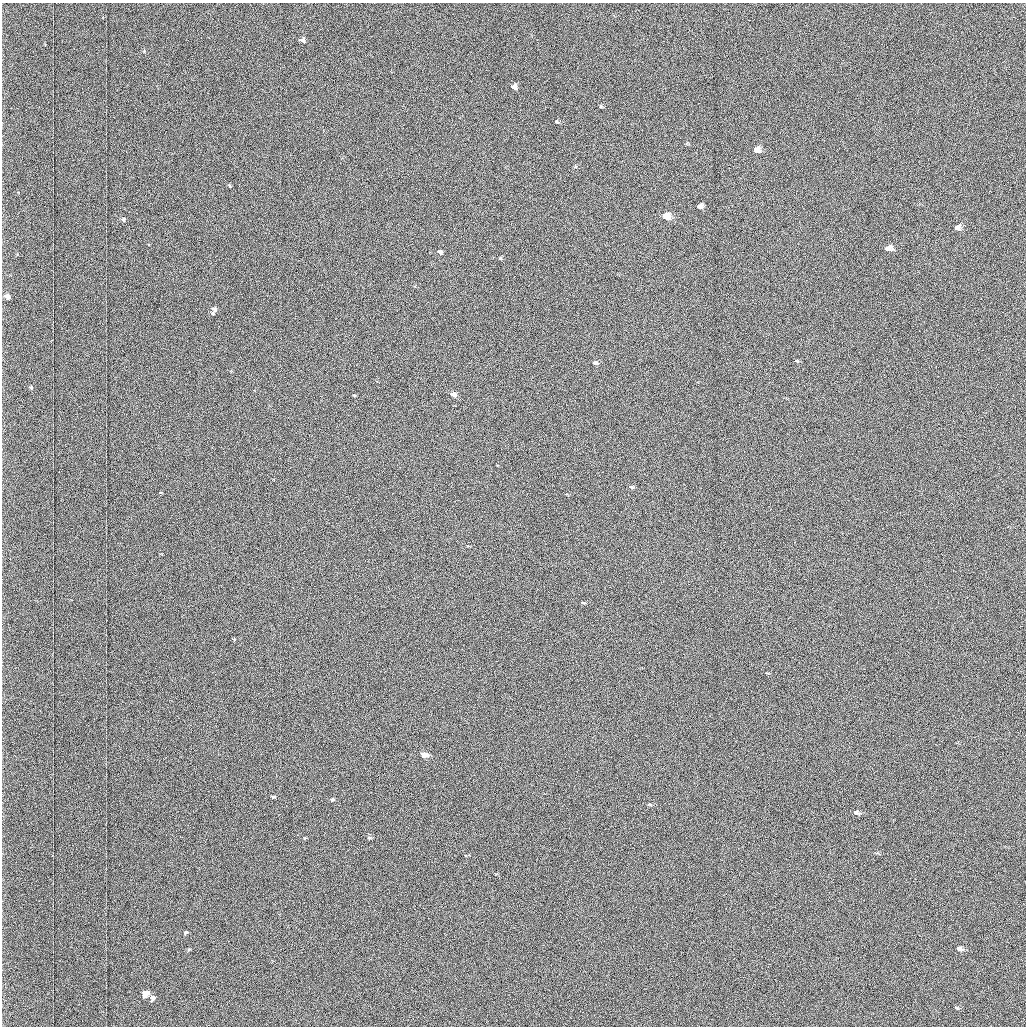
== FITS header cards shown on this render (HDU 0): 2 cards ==
NAXIS1  =                 1024 /fastest changing axis
NAXIS2  =                 1024 /next to fastest changing axis

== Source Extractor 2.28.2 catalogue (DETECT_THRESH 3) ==
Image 1024 x 1024 px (HDU 0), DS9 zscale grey, 1 PNG px = 1 image px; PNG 1028 x 1028 px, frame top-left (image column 1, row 1024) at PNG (2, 3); no overlay
Background 1030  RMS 4.9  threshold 14.8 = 3 sigma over >= 5 px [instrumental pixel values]
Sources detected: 35; all 35 listed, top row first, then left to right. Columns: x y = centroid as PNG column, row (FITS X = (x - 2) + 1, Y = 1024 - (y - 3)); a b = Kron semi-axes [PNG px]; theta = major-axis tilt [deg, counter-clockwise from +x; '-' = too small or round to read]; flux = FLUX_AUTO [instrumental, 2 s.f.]
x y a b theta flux
303 40 6 5 - 1100
514 87 6 5 - 2200
601 106 6 5 - 450
557 122 7 5 -45 460
757 150 6 5 - 3300
229 185 6 3 -59 350
700 206 5 4 - 1300
666 216 5 5 - 9800
123 220 6 5 - 680
957 227 7 5 30 1100
888 248 6 5 - 2700
440 252 4 4 - 920
500 258 4 3 - 260
8 297 6 5 - 2100
214 310 9 5 65 1500
796 361 6 3 -9 300
595 363 5 4 - 840
31 387 6 5 - 520
354 395 3 2 - 230
453 395 5 4 - 3400
631 487 6 4 -26 450
583 602 5 3 - 370
234 639 4 3 - 330
424 755 5 4 - 7700
273 796 5 4 - 550
332 799 5 4 - 700
649 804 7 4 -8 540
856 812 8 5 -15 1700
370 837 7 3 -1 500
304 838 5 3 - 300
186 932 5 4 - 590
959 948 10 6 -21 1800
189 949 6 3 19 390
146 993 6 5 - 6900
153 998 7 6 - 1300

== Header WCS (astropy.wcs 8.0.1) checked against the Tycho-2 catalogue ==
Header WCS as astropy/WCSLIB reads it (applying the file's SIP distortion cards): RA---TAN-SIP/DEC--TAN-SIP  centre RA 01:32:47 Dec +39:17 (23.19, +39.28 deg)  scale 1.67 arcsec/px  FOV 28.5' x 28.5'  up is -179 deg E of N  parity flipped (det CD > 0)
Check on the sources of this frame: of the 35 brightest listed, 10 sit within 2.5 arcsec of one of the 22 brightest Tycho-2 stars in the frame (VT <= 12.25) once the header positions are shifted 0.24 arcsec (0.24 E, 0.04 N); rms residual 1.06 arcsec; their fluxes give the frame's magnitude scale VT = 19.72 - 2.5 log10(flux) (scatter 0.13 mag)
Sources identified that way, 10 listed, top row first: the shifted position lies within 2.5 arcsec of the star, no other Tycho-2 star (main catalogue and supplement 1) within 5.0 arcsec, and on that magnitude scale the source's flux lands within +1.5 / -3 mag of the star's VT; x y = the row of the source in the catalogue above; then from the Tycho-2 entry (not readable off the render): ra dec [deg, ICRS J2000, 3 dp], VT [Tycho-2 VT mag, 2 dp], TYC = Tycho-2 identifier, HIP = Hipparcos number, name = IAU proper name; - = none
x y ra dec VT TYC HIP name
514 87 23.191 +39.077 11.35 2814-487-1 - -
757 150 23.046 +39.108 10.59 2814-499-1 - -
666 216 23.101 +39.138 9.93 2814-223-1 - -
957 227 22.927 +39.145 11.49 2814-623-1 - -
888 248 22.968 +39.154 11.15 2814-385-1 - -
8 297 23.495 +39.171 11.53 2814-441-1 - -
424 755 23.250 +39.386 10.12 2818-1446-1 - -
856 812 22.991 +39.416 11.51 2818-1434-1 - -
959 948 22.930 +39.480 11.71 2818-1445-1 - -
146 993 23.419 +39.495 10.08 2818-1379-1 - -